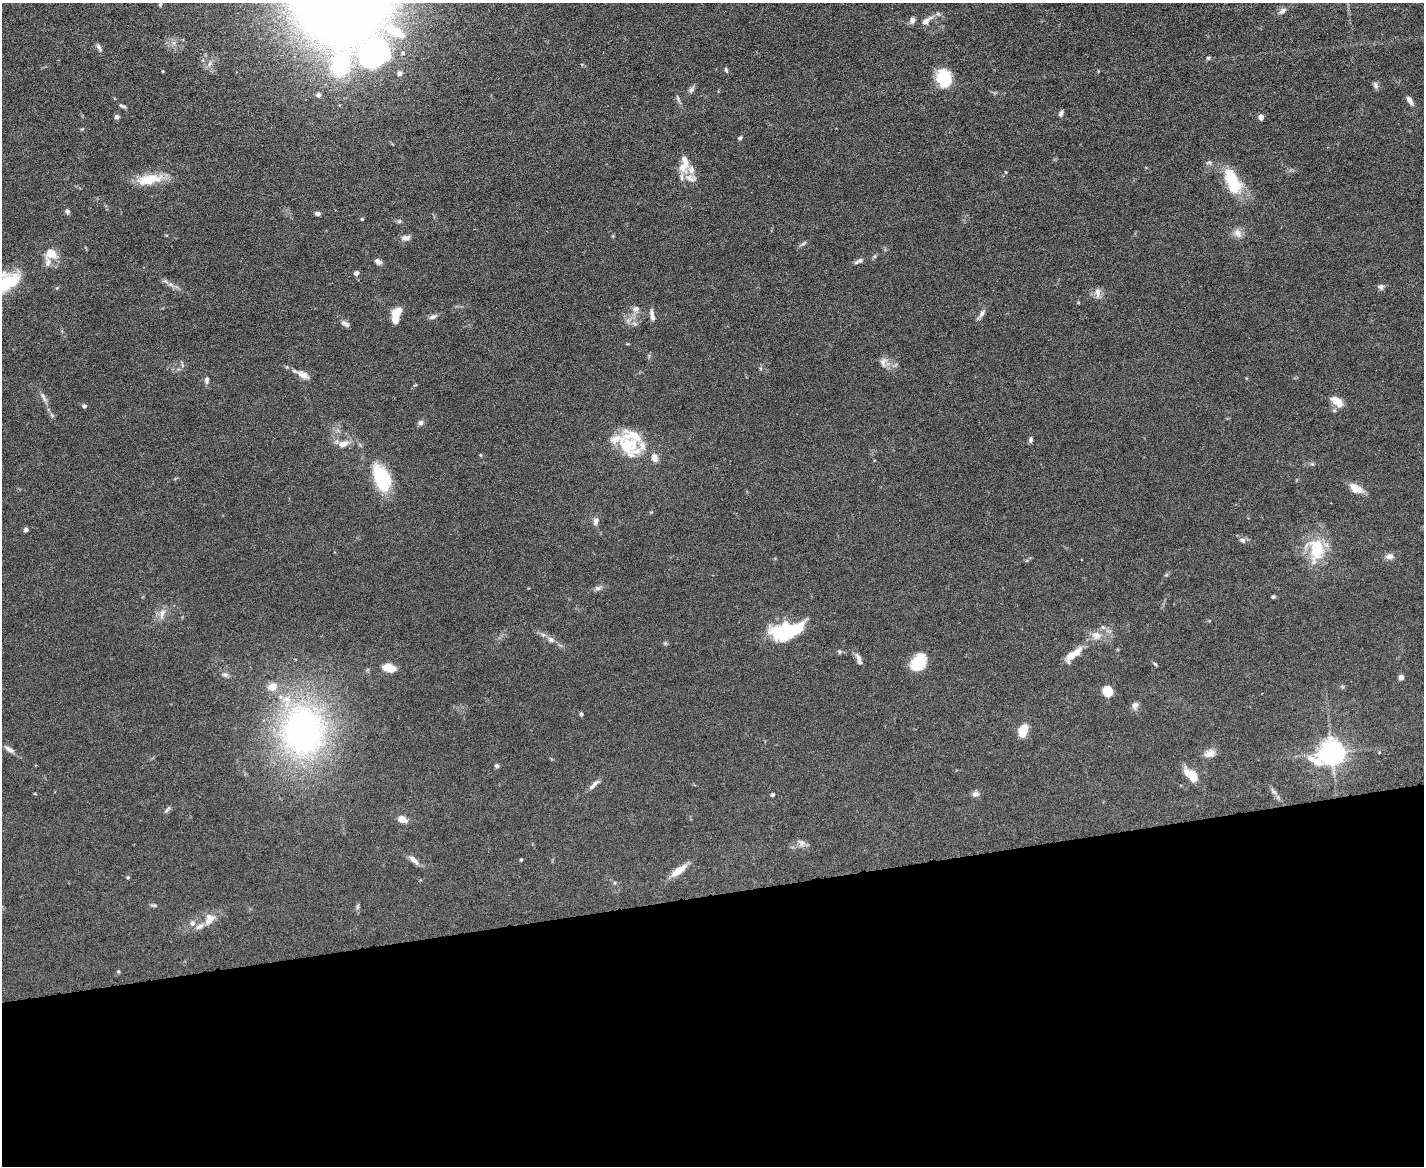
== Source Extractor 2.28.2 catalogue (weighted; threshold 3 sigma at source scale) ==
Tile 11 of 3 x 4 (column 2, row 4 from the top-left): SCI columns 1553-2974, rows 1-1164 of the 4635 x 4656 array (HDU 1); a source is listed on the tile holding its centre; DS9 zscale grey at full resolution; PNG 1426 x 1168 px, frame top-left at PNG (2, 3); no overlay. Shown black and unused: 23% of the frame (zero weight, under 5 of 9 exposures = <1% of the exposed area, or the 3 px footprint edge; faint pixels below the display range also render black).
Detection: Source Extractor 2.28.2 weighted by HDU 2 'WHT'; one run over the whole footprint, this tile lists its part. Background 0.0889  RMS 0.0045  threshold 0.0184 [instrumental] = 3 sigma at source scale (4.09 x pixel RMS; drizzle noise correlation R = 1.36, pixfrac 0.8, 0.05/0.05 arcsec/px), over >= 5 px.
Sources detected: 128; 2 inside a brighter object's white glare — not listed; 20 inside a brighter listed object's ellipse — not listed separately; the other 106 listed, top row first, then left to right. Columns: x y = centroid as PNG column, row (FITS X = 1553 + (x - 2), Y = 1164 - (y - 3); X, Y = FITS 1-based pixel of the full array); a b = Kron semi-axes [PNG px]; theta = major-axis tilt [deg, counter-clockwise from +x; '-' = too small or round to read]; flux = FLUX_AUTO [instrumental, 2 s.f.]
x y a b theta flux
160 4 6 4 68 0.59
1282 11 10 7 40 1.6
912 20 9 7 77 1.5
926 21 18 8 37 3
99 47 12 5 -56 1.2
374 54 44 36 22 67
1208 58 6 5 - 0.7
726 70 7 4 -74 0.65
944 78 15 12 -73 18
1375 85 10 6 -68 1.1
691 90 8 7 - 1.2
319 95 6 6 - 1.2
678 99 11 4 -71 0.98
1410 100 10 5 -62 2
122 106 10 4 -16 0.8
1061 114 8 5 71 1
117 117 6 5 - 1.1
1261 117 4 4 - 4
740 138 6 4 29 0.7
683 168 14 13 - 4.8
1006 172 4 4 - 0.36
149 179 34 12 12 10
1232 181 30 14 -67 18
67 211 7 5 -76 1
318 213 5 4 - 1.5
362 219 4 4 - 0.48
399 221 6 5 - 0.67
1238 233 13 10 -63 2.9
406 238 13 6 7 1.8
803 244 13 2 36 0.74
51 254 14 11 -18 5.5
860 260 8 7 - 1.2
378 261 8 6 -31 1.5
356 273 6 6 - 1
7 283 34 17 33 17
170 284 7 4 -70 0.84
1380 287 8 7 - 1.3
1098 293 14 7 -87 2.2
636 309 10 7 14 1.7
396 313 13 8 49 5.4
982 313 12 6 60 1.6
652 315 15 5 -78 2
433 317 11 6 22 1.3
634 323 8 5 -31 1.2
345 324 12 5 -32 1.4
883 362 13 9 88 2.5
303 375 17 8 -26 3.1
207 380 9 6 81 1.2
43 397 17 4 -64 1.8
1337 401 15 7 -37 5.5
84 406 5 4 - 0.89
420 423 7 6 - 1.4
1031 440 7 5 83 1
343 444 12 8 10 3.3
628 446 36 23 -69 18
481 455 5 3 - 0.35
654 458 10 7 -73 2.7
1312 464 6 4 -18 0.57
382 478 28 15 -68 24
1355 487 14 9 -48 4.3
596 521 10 6 83 1.8
26 529 5 4 - 1.2
1242 540 9 6 -25 1.5
1316 550 36 23 -88 17
1389 556 11 7 4 2
598 588 8 6 0 1.2
1273 597 4 4 - 0.65
162 613 16 6 73 2.5
785 632 27 18 59 19
1096 635 14 11 -24 3.7
551 640 10 7 -32 1.7
665 643 5 5 - 0.58
839 652 6 5 - 0.62
1073 655 25 9 40 6.4
859 658 11 6 -69 1.9
919 663 18 14 65 12
1155 664 6 3 -45 0.54
391 669 10 9 - 3.8
225 675 9 6 -1 1.2
1401 677 5 5 - 1.5
1107 691 10 9 - 6.8
1135 705 10 8 75 1.8
581 714 5 4 - 0.76
1023 730 13 9 68 7.5
303 731 71 61 -87 130
9 749 14 6 -33 2.1
1332 752 9 7 23 410
1209 753 15 9 16 3.1
497 766 5 5 - 0.91
1188 774 17 9 -62 4.5
595 783 12 6 35 1.6
1274 792 7 4 -19 0.76
35 794 5 3 - 0.3
975 794 9 7 10 1.6
772 795 4 3 - 0.75
167 809 11 4 51 0.9
402 819 8 6 -22 4.7
801 843 12 8 -34 1.8
414 860 16 6 -43 2.4
521 860 4 3 - 0.4
679 870 21 8 36 5.2
128 877 5 3 - 0.44
154 905 9 4 -3 0.74
209 919 17 12 55 4.7
192 923 8 7 - 1.7
118 971 5 3 - 0.4
Isophote crosses this tile's border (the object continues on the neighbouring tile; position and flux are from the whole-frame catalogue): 1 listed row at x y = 7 283